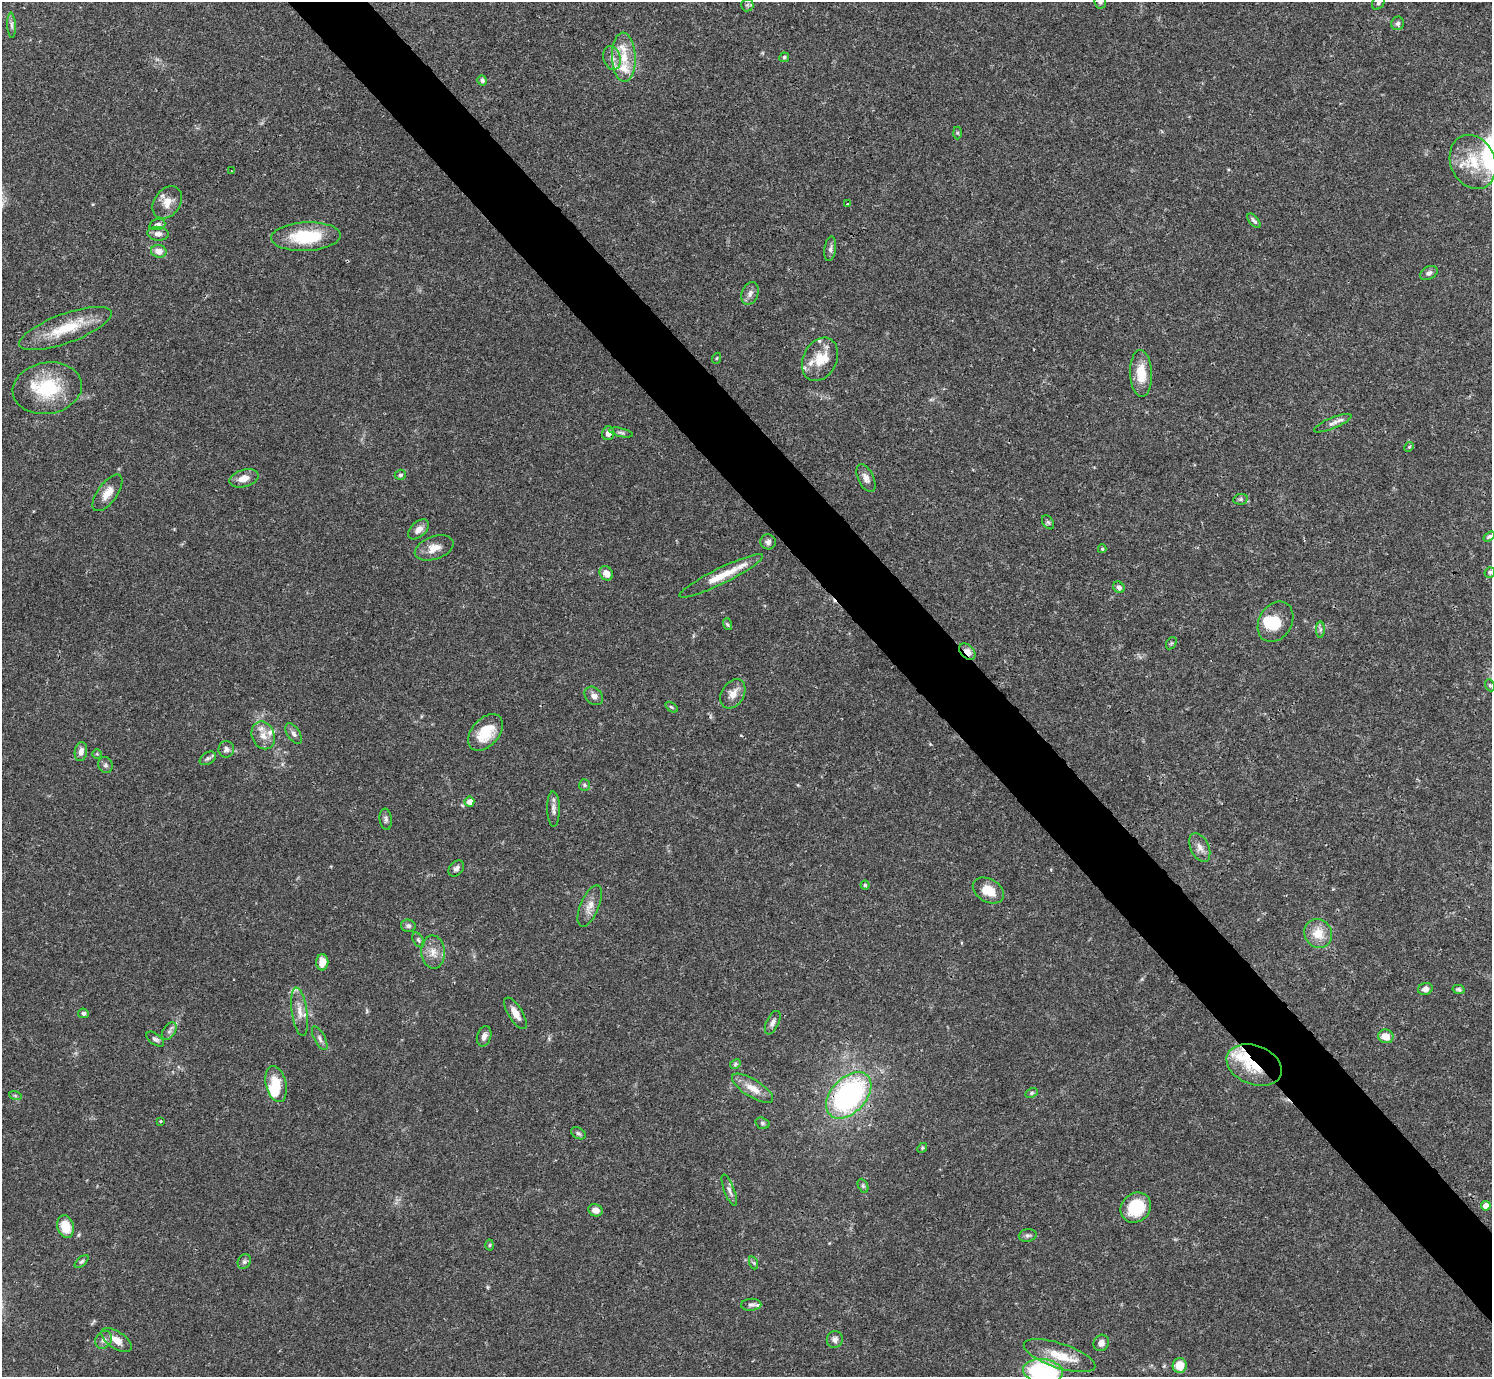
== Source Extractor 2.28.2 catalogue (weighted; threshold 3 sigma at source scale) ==
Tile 6 of 4 x 4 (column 2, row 2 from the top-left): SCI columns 1491-2980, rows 2910-4284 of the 5963 x 5960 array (HDU 1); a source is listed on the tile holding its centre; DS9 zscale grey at full resolution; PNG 1494 x 1379 px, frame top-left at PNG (2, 2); each listed source drawn as its Kron ellipse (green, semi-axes under 4 px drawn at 4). Shown black and unused: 5% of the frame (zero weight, under 3 of 4 exposures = <1% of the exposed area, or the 3 px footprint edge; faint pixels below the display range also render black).
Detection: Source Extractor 2.28.2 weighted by HDU 2 'WHT'; one run over the whole footprint, this tile lists its part. Background 0.0406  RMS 0.0027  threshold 0.012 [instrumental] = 3 sigma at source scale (4.5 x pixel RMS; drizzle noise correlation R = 1.50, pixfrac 1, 0.05/0.05 arcsec/px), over >= 5 px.
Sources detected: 135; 3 inside a brighter object's white glare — neither listed nor drawn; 14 inside a brighter listed object's ellipse — not listed separately; the other 118 listed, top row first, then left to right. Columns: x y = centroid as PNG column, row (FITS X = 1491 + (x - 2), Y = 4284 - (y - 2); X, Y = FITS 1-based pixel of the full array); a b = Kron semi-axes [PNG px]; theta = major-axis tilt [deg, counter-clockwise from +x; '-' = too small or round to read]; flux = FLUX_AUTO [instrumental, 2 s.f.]
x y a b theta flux
1100 2 6 6 - 0.58
1379 2 8 5 59 0.67
747 5 6 6 - 0.51
1398 23 7 6 - 0.81
12 25 12 4 -87 0.77
624 57 24 12 -87 5.6
784 57 5 4 - 0.43
612 58 12 8 -76 1.8
482 80 5 4 - 0.69
957 133 6 4 -89 0.38
1473 162 28 22 -66 9.2
232 171 3 2 - 0.21
167 202 18 13 53 3.5
847 204 3 2 - 0.24
1254 221 9 4 -50 0.69
157 224 8 5 17 0.8
158 234 10 7 -5 1.4
306 237 35 14 3 14
830 249 12 6 82 0.93
159 251 8 6 -12 2.4
1429 273 9 6 28 0.98
750 293 12 8 67 1.3
65 328 49 14 20 11
717 358 5 3 - 0.26
820 359 23 16 63 6.2
1141 373 23 11 -88 5.7
47 388 35 25 10 15
1333 423 20 5 23 1.4
608 433 7 6 - 1.4
621 433 12 4 -12 0.68
1409 447 5 4 - 0.32
400 475 6 5 - 0.55
244 478 15 8 16 2.8
866 478 15 7 -64 1.5
108 493 21 9 54 3
1241 499 7 5 12 0.53
1048 522 8 5 -53 0.45
419 529 12 7 42 1.8
1489 537 6 4 32 0.54
768 542 8 7 - 1.1
434 548 20 11 19 3.2
1102 549 4 3 - 0.34
1490 572 5 5 - 0.49
606 573 7 6 - 2
721 576 46 8 26 5.9
1119 587 6 5 - 0.88
1275 622 21 16 59 6.5
727 624 6 4 -71 0.4
1320 630 8 4 89 0.58
1171 643 6 4 59 0.36
967 652 9 6 -46 2.2
1490 685 6 4 -68 0.4
733 694 16 11 59 2.9
594 696 10 8 -43 1.3
671 707 7 3 -36 0.35
485 732 21 13 49 7.4
294 734 12 6 -57 1
263 735 14 11 -68 2.6
226 749 8 8 - 0.87
81 752 9 6 81 1.5
97 754 5 4 - 0.27
208 758 9 6 31 0.7
105 765 8 7 - 0.74
585 785 6 5 - 0.45
469 802 5 5 - 1.9
553 809 18 6 -89 1.3
386 819 10 6 -82 0.79
1200 847 15 9 -65 1.9
456 869 9 6 49 0.98
865 885 4 4 - 0.4
988 890 17 11 -30 4.9
590 906 22 9 67 2.6
408 926 7 6 - 0.8
1318 933 15 13 -56 4.6
418 940 8 5 -58 0.58
433 952 16 12 -86 3
322 962 8 6 89 2.8
1425 989 7 6 - 1.2
1458 989 6 4 -13 0.57
300 1012 24 7 -82 2.8
83 1013 5 4 - 0.57
515 1013 18 7 -58 2.5
773 1023 12 6 64 1.1
169 1031 10 6 57 0.9
484 1036 10 7 72 1.3
1386 1036 8 6 -19 3.2
320 1038 13 5 -62 0.91
155 1039 10 5 -37 0.75
735 1064 6 4 25 0.39
1254 1065 29 19 -21 9.6
276 1084 18 10 -77 5.1
752 1088 23 8 -32 3.7
1031 1093 6 4 27 0.42
15 1095 6 4 -19 0.38
849 1095 27 17 47 54
161 1121 3 3 - 0.31
762 1123 7 5 -16 0.53
578 1133 8 5 -30 0.54
922 1148 5 4 - 0.37
863 1186 7 5 -65 0.47
729 1190 17 5 -69 1.2
1486 1206 5 4 - 2.2
1136 1208 16 14 43 11
595 1210 7 6 - 1.9
66 1227 11 8 -75 5.5
1028 1235 9 6 10 0.74
490 1245 5 3 - 0.3
82 1261 8 4 41 0.48
244 1262 8 6 58 0.69
754 1263 7 4 -71 0.41
751 1305 10 6 4 0.83
835 1339 8 8 - 1.2
104 1340 9 7 58 1.1
116 1340 17 8 -33 2.8
1101 1343 8 7 - 1.5
1060 1356 37 12 -18 7.2
1180 1365 7 7 - 4.5
1043 1371 20 12 -6 37
Overlapping masked pixels (flux is a lower limit): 4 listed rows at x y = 608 433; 967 652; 1254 1065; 1060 1356
Isophote crosses this tile's border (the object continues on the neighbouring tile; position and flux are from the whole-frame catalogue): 3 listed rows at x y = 1100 2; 1379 2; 1043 1371